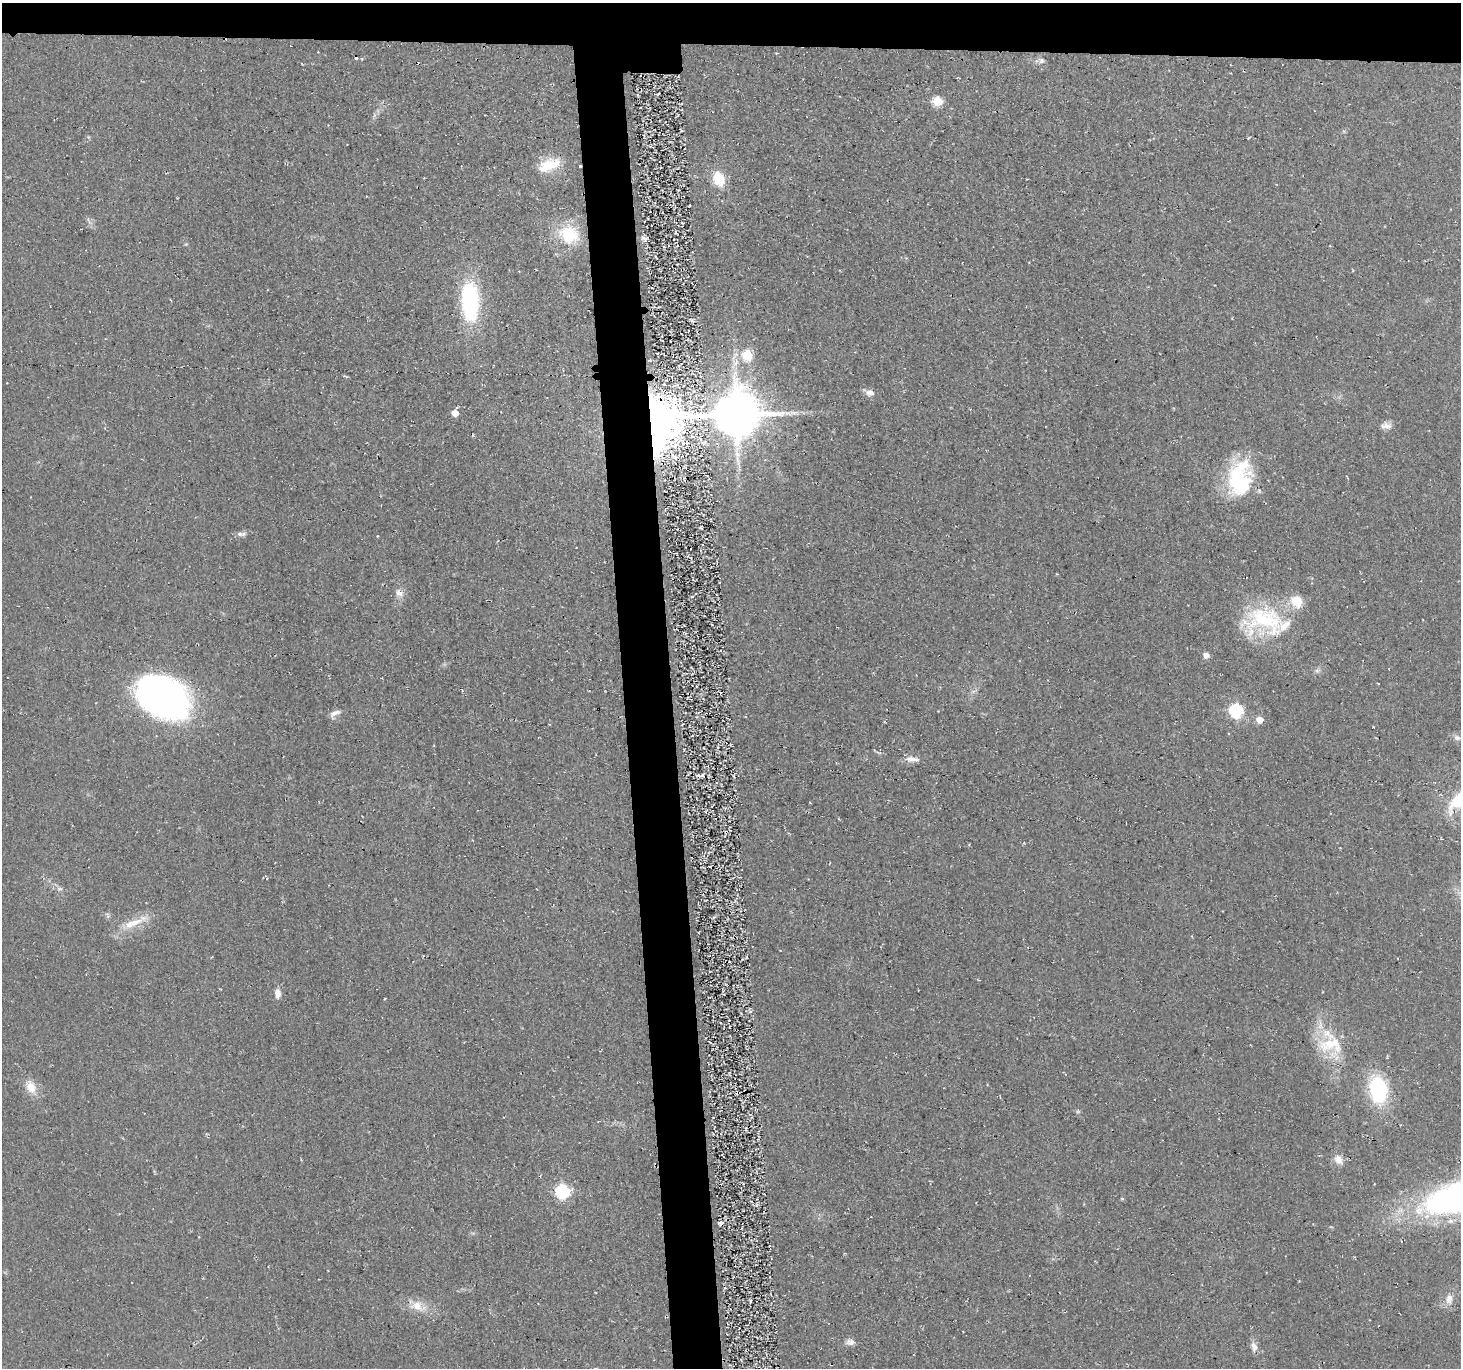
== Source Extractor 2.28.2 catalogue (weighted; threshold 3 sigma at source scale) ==
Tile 2 of 3 x 3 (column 2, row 1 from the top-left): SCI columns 1465-2923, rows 2878-4243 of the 4432 x 4382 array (HDU 1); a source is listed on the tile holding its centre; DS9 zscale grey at full resolution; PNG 1463 x 1370 px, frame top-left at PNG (2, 3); no overlay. Shown black and unused: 7% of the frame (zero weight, under 2 of 3 exposures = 3% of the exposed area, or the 3 px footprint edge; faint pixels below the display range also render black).
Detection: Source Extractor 2.28.2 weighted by HDU 2 'WHT'; one run over the whole footprint, this tile lists its part. Background 0.0522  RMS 0.012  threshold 0.0536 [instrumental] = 3 sigma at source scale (4.5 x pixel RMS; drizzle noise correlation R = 1.50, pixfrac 1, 0.05/0.05 arcsec/px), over >= 5 px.
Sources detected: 49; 1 too faint to see at this stretch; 1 cosmic-ray / hot-pixel residue — not listed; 4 inside a brighter listed object's ellipse — not listed separately; the other 43 listed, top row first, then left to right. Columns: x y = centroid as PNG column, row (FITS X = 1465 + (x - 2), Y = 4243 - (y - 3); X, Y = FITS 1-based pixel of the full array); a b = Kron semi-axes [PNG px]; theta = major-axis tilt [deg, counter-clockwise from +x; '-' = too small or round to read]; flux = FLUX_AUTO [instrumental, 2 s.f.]
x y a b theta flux
1041 61 9 8 - 4.5
938 101 6 5 - 59
549 165 28 14 21 37
580 166 3 3 - 3.2
719 179 14 10 -68 39
569 235 27 23 -24 52
644 239 11 5 -45 4.3
470 301 37 16 -87 140
747 355 6 6 - 73
649 360 6 4 9 2
870 393 12 8 -3 7.4
455 413 6 5 - 15
736 414 15 13 3 5200
658 424 51 37 68 600
1386 426 15 9 -1 7.7
1239 483 41 33 -87 94
240 534 10 6 -1 4.3
399 593 13 8 -28 7.6
1265 620 57 35 0 120
1206 655 5 5 - 10
162 698 52 35 -30 490
1236 710 6 6 - 170
335 713 16 6 26 6.2
1260 720 5 5 - 19
1457 738 10 7 -25 4.8
912 759 20 7 -6 9.5
703 775 3 3 - 12
59 889 7 4 0 2.6
107 916 9 4 -68 2.4
134 922 41 9 24 26
278 993 12 7 -88 8.1
1331 1044 38 29 -14 60
31 1087 18 12 -61 17
1379 1090 25 15 -79 120
1338 1160 13 9 -52 10
562 1191 7 7 - 180
1122 1198 6 4 -2 1.2
721 1223 4 3 - 15
769 1246 3 2 - 1.4
1449 1299 15 9 82 10
417 1306 18 14 -17 19
850 1342 12 8 -6 6
1254 1347 14 8 -73 7.1
Overlapping masked pixels (flux is a lower limit): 4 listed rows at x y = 580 166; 649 360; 736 414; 658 424